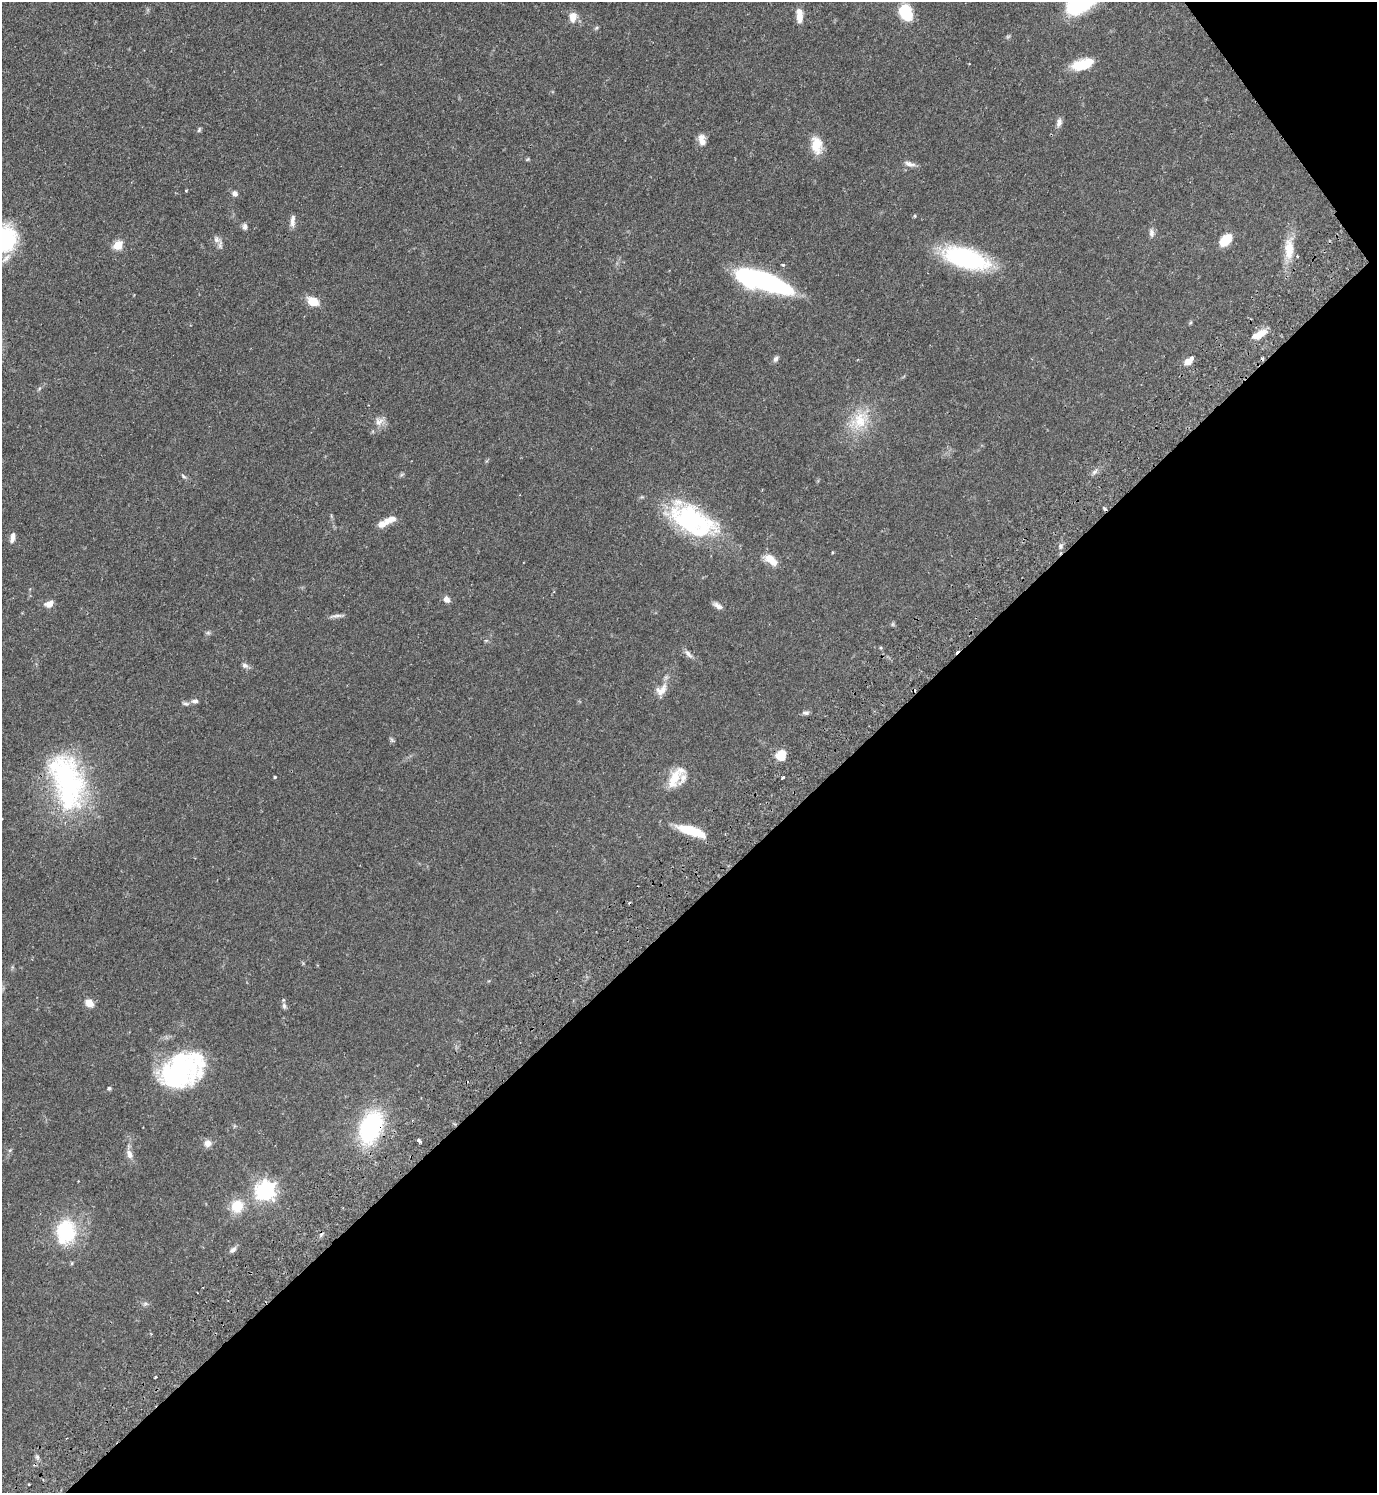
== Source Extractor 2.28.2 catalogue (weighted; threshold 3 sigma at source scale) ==
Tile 12 of 4 x 4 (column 4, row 3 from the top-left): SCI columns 4326-5700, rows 1538-3028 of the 6039 x 6055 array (HDU 1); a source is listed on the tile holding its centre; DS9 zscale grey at full resolution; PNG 1379 x 1495 px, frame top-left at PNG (2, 2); no overlay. Shown black and unused: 41% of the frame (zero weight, under 2 of 3 exposures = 3% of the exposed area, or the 3 px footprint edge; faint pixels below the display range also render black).
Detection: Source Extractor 2.28.2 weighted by HDU 2 'WHT'; one run over the whole footprint, this tile lists its part. Background 0.0499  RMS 0.0044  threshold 0.02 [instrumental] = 3 sigma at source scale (4.5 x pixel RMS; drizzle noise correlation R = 1.50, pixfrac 1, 0.05/0.05 arcsec/px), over >= 5 px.
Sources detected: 88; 1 too faint to see at this stretch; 2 inside a brighter object's white glare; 7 cosmic-ray / hot-pixel residue — not listed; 4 inside a brighter listed object's ellipse — not listed separately; the other 74 listed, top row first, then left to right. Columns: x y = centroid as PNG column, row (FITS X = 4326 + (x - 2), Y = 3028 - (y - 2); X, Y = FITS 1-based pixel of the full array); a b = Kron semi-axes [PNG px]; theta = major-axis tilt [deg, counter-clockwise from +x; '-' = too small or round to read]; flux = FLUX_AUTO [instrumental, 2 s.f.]
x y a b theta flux
906 12 16 11 -67 17
799 15 17 7 -85 4.6
573 17 13 9 81 4.1
596 28 7 4 32 0.59
1082 64 24 11 16 12
1059 122 12 7 73 1.9
199 130 7 4 70 0.63
702 140 14 9 -77 3.6
816 145 22 13 -81 7.8
528 159 5 4 - 0.47
910 164 16 6 -14 2.1
235 193 8 7 - 1.5
914 216 3 3 - 0.93
293 221 17 6 86 2.3
245 226 8 6 80 1.5
1151 233 11 6 -86 1.8
4 240 29 23 60 41
217 240 11 10 - 2.3
1226 240 13 8 47 9.5
118 245 5 5 - 15
1289 249 32 13 88 9.5
965 258 50 21 -16 48
783 265 4 3 - 0.82
763 281 50 14 -17 90
313 301 15 10 -26 5.8
1261 333 13 9 31 5.1
776 359 9 6 54 1.3
1188 362 9 6 23 3.4
859 420 33 21 47 15
379 421 15 10 38 3.4
1094 472 10 4 40 1.3
402 474 7 4 20 0.67
183 476 8 4 -37 0.74
390 519 16 8 21 3.8
691 520 53 26 -29 64
12 537 12 6 79 2.3
1061 546 6 5 - 0.94
832 552 3 3 - 0.63
770 559 17 9 -40 5.9
447 599 8 7 - 2.2
49 604 10 7 24 3.1
718 606 12 6 -31 2
337 616 21 4 4 1.6
893 624 7 4 89 0.58
688 654 14 6 -44 1.9
245 665 9 7 -24 1.4
661 690 20 12 47 4.8
195 701 9 6 5 1.5
186 704 11 5 -7 1.1
805 713 8 5 -1 1.1
392 740 9 4 -47 0.71
781 755 9 9 - 9
275 777 4 3 - 0.46
675 777 27 12 58 10
783 777 4 3 - 1.1
67 781 77 39 -73 75
691 831 33 9 -17 13
89 1003 9 7 -42 4.7
284 1006 9 6 -80 1.1
184 1069 53 28 27 47
109 1088 5 4 - 0.9
371 1127 27 17 67 59
419 1141 5 3 - 2.3
207 1143 9 9 - 2.8
10 1150 6 4 44 0.6
129 1154 13 7 -62 2.5
265 1191 8 7 - 200
237 1206 11 10 - 12
66 1232 29 23 83 28
233 1250 11 6 38 1.6
72 1263 5 4 - 0.52
145 1304 8 4 -7 0.92
155 1377 3 2 - 0.46
37 1457 5 5 - 0.83
Overlapping masked pixels (flux is a lower limit): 1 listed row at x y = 371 1127
Isophote crosses this tile's border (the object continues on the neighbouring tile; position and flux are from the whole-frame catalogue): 1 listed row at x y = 4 240